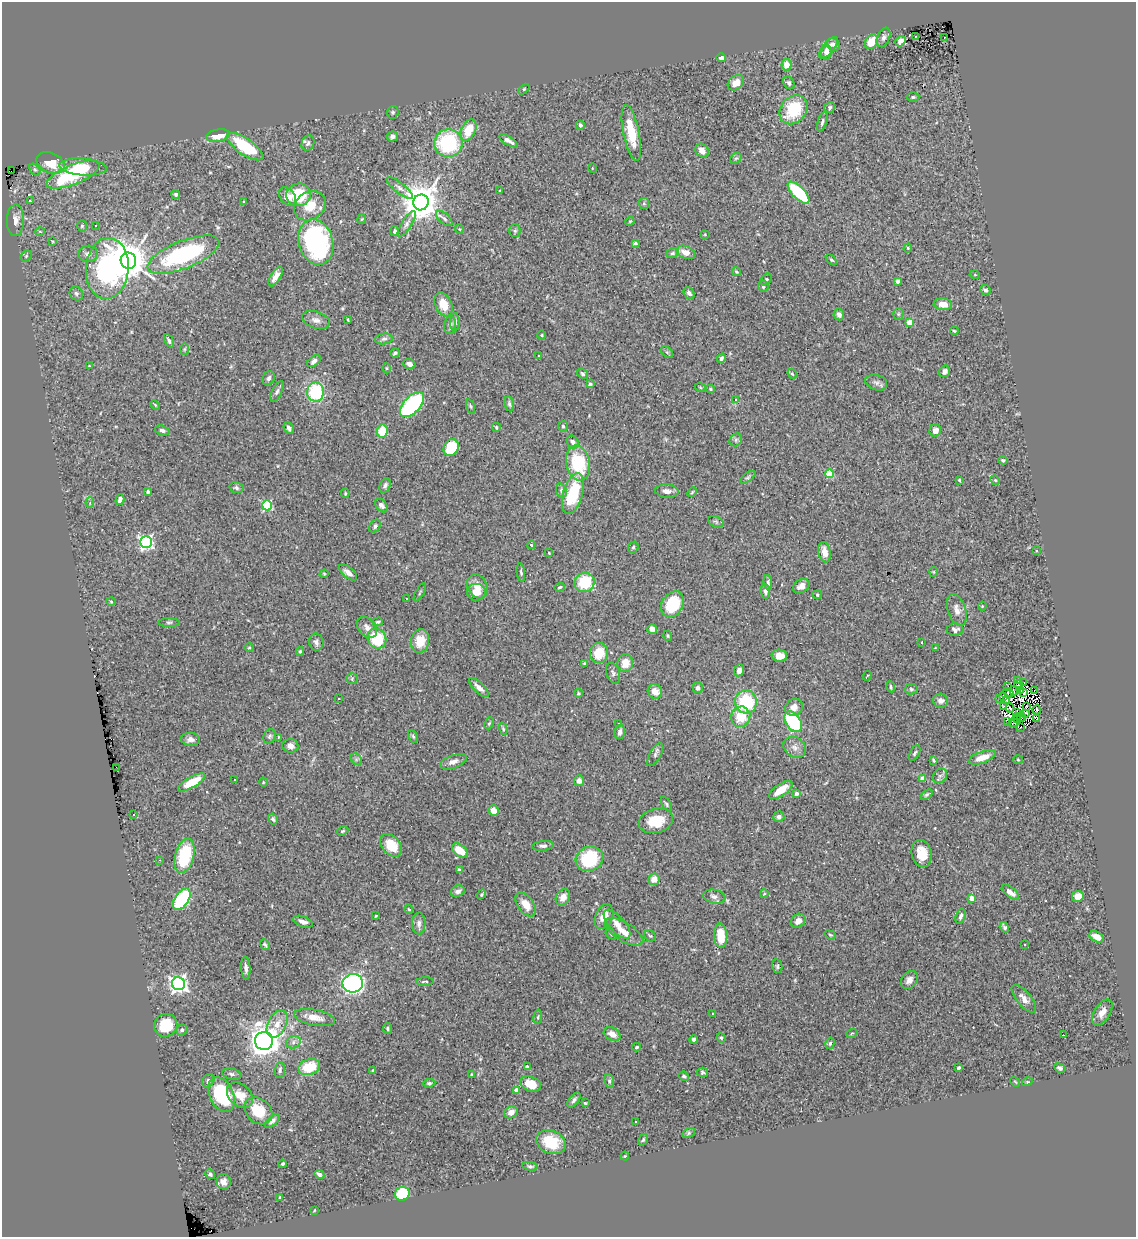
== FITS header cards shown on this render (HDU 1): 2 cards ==
NAXIS1  =                 1134
NAXIS2  =                 1235

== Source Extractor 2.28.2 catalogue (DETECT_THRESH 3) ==
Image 1134 x 1235 px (HDU 1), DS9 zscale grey, 1 PNG px = 1 image px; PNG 1138 x 1239 px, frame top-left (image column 1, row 1235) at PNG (2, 2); each listed source drawn as its Kron ellipse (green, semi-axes under 4 px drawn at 4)
Background 0.897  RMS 0.032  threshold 0.0955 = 3 sigma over >= 5 px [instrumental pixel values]
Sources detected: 360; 3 with non-positive FLUX_AUTO (blend fragments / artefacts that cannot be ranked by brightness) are neither listed nor drawn; the other 357 listed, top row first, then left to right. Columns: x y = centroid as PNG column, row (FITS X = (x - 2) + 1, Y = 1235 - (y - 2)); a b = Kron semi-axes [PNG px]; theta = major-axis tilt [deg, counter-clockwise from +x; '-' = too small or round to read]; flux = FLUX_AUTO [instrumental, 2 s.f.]
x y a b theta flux
916 36 2 2 - 1.5
883 37 10 6 67 7.8
945 37 3 2 - 1.1
900 41 6 4 54 9.4
871 42 8 6 52 41
834 44 6 6 - 5.3
828 48 13 5 50 16
827 53 7 5 77 7.1
721 58 5 4 - 6.2
786 65 6 5 - 19
736 83 9 6 39 25
789 83 7 5 -54 5.2
524 89 6 4 45 2.6
913 97 6 4 0 4
830 107 6 5 - 4.1
793 110 16 12 50 98
393 112 6 5 - 3.7
822 122 10 4 73 5.7
580 125 4 4 - 7.5
468 130 11 7 65 45
631 133 28 8 -78 59
218 135 12 6 9 35
392 136 6 5 - 7.4
509 141 10 4 -33 11
308 143 8 6 68 5.5
448 143 14 13 - 190
245 147 21 8 -34 110
702 151 7 6 - 15
736 158 6 4 40 3.7
51 163 15 10 -24 40
83 167 24 8 -4 46
592 168 5 3 - 1.7
35 170 7 4 -52 4
11 171 2 2 - 49
73 175 28 9 22 180
400 188 16 5 -39 10
500 191 3 2 - 2.2
799 193 14 6 -45 130
176 194 4 4 - 4.4
299 195 12 11 - 84
287 196 10 7 -51 18
31 201 3 2 - 10
244 202 3 3 - 2.1
421 202 8 7 - 5500
644 203 6 5 - 3.3
310 206 17 13 34 43
444 218 10 5 -42 6.1
362 219 5 4 - 2.3
15 220 16 8 89 16
630 221 5 4 - 2.1
407 224 15 5 57 8.8
82 226 6 5 - 3.2
95 226 3 2 - 1.9
459 229 5 3 - 1.7
40 231 5 3 - 1.8
394 231 5 4 - 4.4
515 231 6 5 - 4
705 235 5 3 - 2
52 241 3 2 - 1.7
316 242 23 17 -74 360
635 243 4 3 - 3.4
908 248 4 4 - 2.2
686 252 9 6 -22 18
672 253 6 4 19 3.7
88 254 9 8 - 9.5
183 255 38 14 22 260
26 256 6 5 - 3.4
831 260 7 4 -44 3.3
128 261 8 7 - 6300
107 268 30 21 85 350
736 272 4 4 - 2.4
975 275 5 3 - 1.7
276 276 11 5 59 14
766 279 6 4 50 3
898 281 4 3 - 6.6
763 286 5 5 - 4.9
985 290 5 4 - 4.8
76 293 7 6 - 4.5
689 293 6 5 - 6.5
443 304 12 8 -67 30
943 304 9 6 -5 17
839 314 6 5 - 9.3
898 314 5 5 - 3.5
348 319 3 2 - 2
316 320 14 8 -18 12
455 322 9 5 -89 8.1
910 322 4 4 - 39
450 325 9 5 82 5.2
954 331 4 3 - 2.2
542 335 4 3 - 1.8
384 339 9 5 8 6.2
169 341 7 3 -65 4.2
185 349 6 4 88 2.9
667 352 7 4 -44 3.7
395 353 5 3 - 3.9
538 356 3 3 - 2.4
721 358 5 4 - 4.8
314 361 8 4 39 9.1
409 364 6 5 - 8.6
89 366 3 3 - 1.5
386 368 5 3 - 2
945 371 6 5 - 9.2
583 374 6 4 -39 3.9
792 374 5 4 - 2.4
269 378 7 5 63 7.3
876 382 11 7 -18 8.5
590 384 4 4 - 5
700 387 5 3 - 2.1
710 389 4 3 - 2.4
277 391 11 5 65 6.6
316 392 9 8 - 140
735 399 3 3 - 3.9
509 404 7 4 -79 4.4
155 405 5 3 - 2.2
412 405 15 8 45 260
470 406 7 3 -71 2.9
563 426 5 4 - 3.4
496 427 4 3 - 2.4
289 428 6 4 -60 7.2
162 430 8 4 -17 4.8
935 430 6 5 - 14
382 431 7 5 81 51
736 440 7 5 47 4.7
573 442 7 5 -49 9.7
451 448 9 7 63 88
1003 460 5 4 - 3.3
578 463 18 11 -78 120
830 474 4 4 - 77
748 477 9 4 35 4.5
959 480 3 3 - 3.1
995 480 5 4 - 2.6
385 486 8 5 65 6.6
236 488 7 5 -16 4.8
561 491 7 5 -73 5.7
667 491 11 6 -5 11
148 492 4 3 - 4.1
692 492 5 3 - 2.3
345 493 4 3 - 2.4
573 493 21 9 73 100
120 500 5 4 - 12
90 502 5 4 - 3.5
267 505 5 5 - 170
381 505 8 5 -50 8.7
716 522 8 5 -23 4.5
375 526 7 5 55 5.3
146 542 6 6 - 480
531 545 4 3 - 2
633 547 6 5 - 3.4
1037 551 3 3 - 4.4
825 552 10 6 -80 18
549 553 4 2 - 1.8
348 572 11 5 -40 12
521 572 9 4 -84 4.1
934 572 5 4 - 2.3
324 574 4 4 - 2.1
585 582 10 10 - 82
768 583 7 4 -84 4
477 586 12 9 -63 21
801 586 9 6 33 13
560 587 5 4 - 2.9
765 591 7 5 -86 6.3
420 592 10 3 61 2.6
476 592 10 8 -7 19
817 595 5 4 - 2.7
406 598 2 2 - 1.9
111 602 5 3 - 1.7
672 604 14 10 58 86
982 606 4 4 - 2.2
957 610 16 9 -72 16
169 622 11 4 0 4.2
378 622 5 3 - 3
367 627 12 8 -50 11
652 629 5 4 - 9.9
955 630 8 6 1 7.2
668 636 5 3 - 2.5
377 639 10 9 - 92
420 641 12 9 81 38
316 642 8 7 - 7.4
922 642 2 2 - 1.3
249 648 4 3 - 1.9
935 648 3 3 - 1.5
300 651 4 3 - 3.1
599 653 10 9 - 46
779 656 7 6 - 23
625 663 9 8 - 27
585 664 4 3 - 2.9
739 670 6 5 - 11
613 673 11 6 -70 6.2
867 676 5 2 - 1.6
352 679 5 5 - 3.5
1018 681 3 2 - 8.4
1024 682 3 2 - 0.13
1019 684 4 2 - 0.13
1008 686 3 2 - 2.3
891 687 5 3 - 3.6
479 688 13 5 -44 12
698 688 5 5 - 7.8
911 689 6 5 - 4
1034 690 3 2 - 2.9
655 691 8 7 - 21
1014 691 5 2 - 1.4
1020 691 3 2 - 2.2
1008 692 5 2 - 1.2
578 693 4 3 - 2.4
1024 693 2 2 - 2.5
1004 696 3 2 - 0.94
339 699 3 3 - 5
1000 699 2 2 - 3.6
941 700 7 7 - 13
1007 700 3 2 - 1.5
746 702 11 11 - 120
1026 706 3 2 - 2.7
794 707 9 8 - 16
1004 707 4 2 - 2.8
1010 708 4 2 - 0.94
1037 710 4 2 - 1.5
1017 713 3 2 - 1.8
1025 713 2 2 - 1.7
741 717 10 9 - 51
1021 717 5 2 - 1.9
1017 718 5 2 - 2.4
1036 719 4 2 - 3.8
1008 721 3 2 - 2.8
793 722 11 7 -55 160
489 723 6 4 66 2.8
619 723 2 2 - 1.6
1014 723 5 2 - 2
1020 727 2 2 - 1.6
503 729 6 4 -73 3
620 732 7 5 76 8.5
270 736 7 6 - 5.1
413 736 7 4 -62 3.6
278 737 4 3 - 1.7
190 739 10 6 -6 9.9
290 746 8 6 -4 11
795 747 12 9 -38 14
915 753 8 4 64 4.5
655 755 13 5 60 6.8
982 757 14 6 19 29
356 759 6 5 - 4.1
933 760 4 2 - 2.7
1018 760 5 3 - 2
453 762 14 6 20 13
116 767 2 2 - 14
940 776 8 6 44 7.4
923 778 4 4 - 28
235 780 3 3 - 3.5
579 781 5 5 - 11
192 782 15 5 30 52
263 782 4 3 - 1.7
781 790 13 6 34 30
796 794 4 3 - 11
927 795 7 4 36 3.8
666 804 8 4 -56 3.5
494 810 5 5 - 20
133 815 3 2 - 1.6
779 817 5 5 - 6.2
273 819 6 4 -58 3.7
656 821 17 12 15 55
342 831 6 4 26 2.8
391 845 13 9 -48 50
543 846 11 5 5 7.2
460 850 9 5 -37 39
922 853 14 10 -78 36
184 856 17 9 76 130
589 859 14 12 23 130
160 860 2 2 - 1.3
459 870 4 3 - 4.7
654 879 6 5 - 18
458 891 7 5 23 9.3
1010 892 10 5 -39 13
481 894 5 4 - 2.8
764 894 4 3 - 1.8
714 896 11 6 -12 9.5
1078 896 6 5 - 30
563 897 8 6 57 17
972 898 4 4 - 27
182 899 12 7 56 250
526 904 13 8 -54 26
409 909 4 3 - 2.1
376 916 3 3 - 1.8
604 916 13 8 66 25
960 916 8 4 73 7.1
798 921 7 6 - 15
303 922 10 5 -20 12
419 923 11 6 87 8.7
617 924 18 7 -48 19
1004 927 6 4 -58 4.6
624 932 22 9 -31 25
611 934 6 4 -46 2.8
830 935 6 4 -21 2.8
650 936 6 5 - 3.3
721 936 12 6 -86 44
1097 937 7 5 -28 19
1025 944 3 2 - 3.7
265 945 6 3 -50 3.5
777 966 7 5 -78 3.7
246 968 11 4 -86 9.3
909 980 10 7 51 11
425 982 8 3 3 2.8
353 983 10 9 - 510
178 984 6 6 - 900
1024 999 17 7 -51 14
1102 1012 15 8 57 17
713 1014 4 3 - 1.6
538 1017 7 3 82 2.9
315 1018 21 8 -10 22
277 1024 15 9 63 25
166 1025 12 11 - 62
387 1029 5 4 - 3.1
182 1030 6 5 - 4.8
852 1033 6 3 18 2.4
612 1034 9 6 -29 18
1064 1035 3 2 - 32
721 1038 5 4 - 2.5
694 1039 4 4 - 7.4
264 1041 9 9 - 2300
293 1042 7 6 - 6.9
830 1043 6 4 74 4.1
637 1047 4 3 - 2.6
309 1067 11 8 15 66
527 1067 4 3 - 11
959 1068 4 3 - 4.3
1060 1068 6 4 -27 5.3
280 1070 8 5 84 4.7
372 1071 3 3 - 2.9
702 1072 5 5 - 3.7
232 1074 10 5 -10 6.6
471 1075 4 3 - 2.4
684 1076 5 4 - 3.9
208 1081 7 5 53 5.7
609 1081 7 5 -82 4.2
1015 1082 5 3 - 1.9
1027 1082 5 3 - 2
429 1083 6 4 6 4.2
530 1084 11 7 -21 37
516 1090 4 4 - 22
221 1094 18 12 -64 150
240 1095 15 11 -41 29
574 1100 9 4 52 5.4
585 1103 3 2 - 1.9
258 1111 15 12 -40 53
511 1112 7 5 30 15
272 1121 9 4 41 7.5
635 1122 3 2 - 1.6
689 1133 7 4 28 3.4
643 1140 6 4 55 3.6
551 1142 15 11 -20 65
625 1156 4 3 - 2.3
282 1164 4 3 - 3.5
530 1166 8 4 -7 4.1
210 1174 5 4 - 4.1
319 1174 5 4 - 5.7
224 1182 8 7 - 11
402 1194 7 7 - 91
280 1198 4 3 - 4.1
314 1210 4 2 - 1.5
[3 non-positive-flux detections neither listed nor drawn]